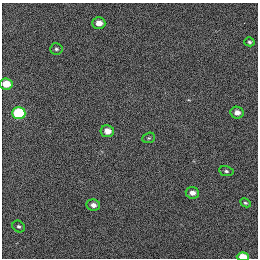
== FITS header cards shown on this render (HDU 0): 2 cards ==
NAXIS1  =                  256 / length of data axis 1
NAXIS2  =                  256 / length of data axis 2

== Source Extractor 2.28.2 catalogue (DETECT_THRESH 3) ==
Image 256 x 256 px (HDU 0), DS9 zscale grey, 1 PNG px = 1 image px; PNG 260 x 260 px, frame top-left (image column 1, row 256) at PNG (2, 3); each listed source drawn as its Kron ellipse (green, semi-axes under 4 px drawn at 4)
Background 364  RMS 1.7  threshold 5.1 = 3 sigma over >= 5 px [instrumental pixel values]
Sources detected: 14; all 14 listed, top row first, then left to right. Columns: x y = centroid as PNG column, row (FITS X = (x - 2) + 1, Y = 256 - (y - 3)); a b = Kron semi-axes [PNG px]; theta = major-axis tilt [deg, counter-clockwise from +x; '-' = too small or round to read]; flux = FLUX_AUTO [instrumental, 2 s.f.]
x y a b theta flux
99 23 6 6 - 1100
249 42 5 4 - 220
56 49 6 5 - 240
6 84 6 5 - 2000
19 113 7 6 - 7600
237 113 7 6 - 770
107 131 7 6 - 1200
149 138 6 5 - 200
226 171 7 5 -11 270
192 193 6 6 - 680
245 203 5 4 - 190
93 205 7 5 -10 630
19 226 7 5 -39 250
243 257 6 4 -4 2100
At the frame edge (FLAGS 8, measured only in part): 2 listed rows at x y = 6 84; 243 257